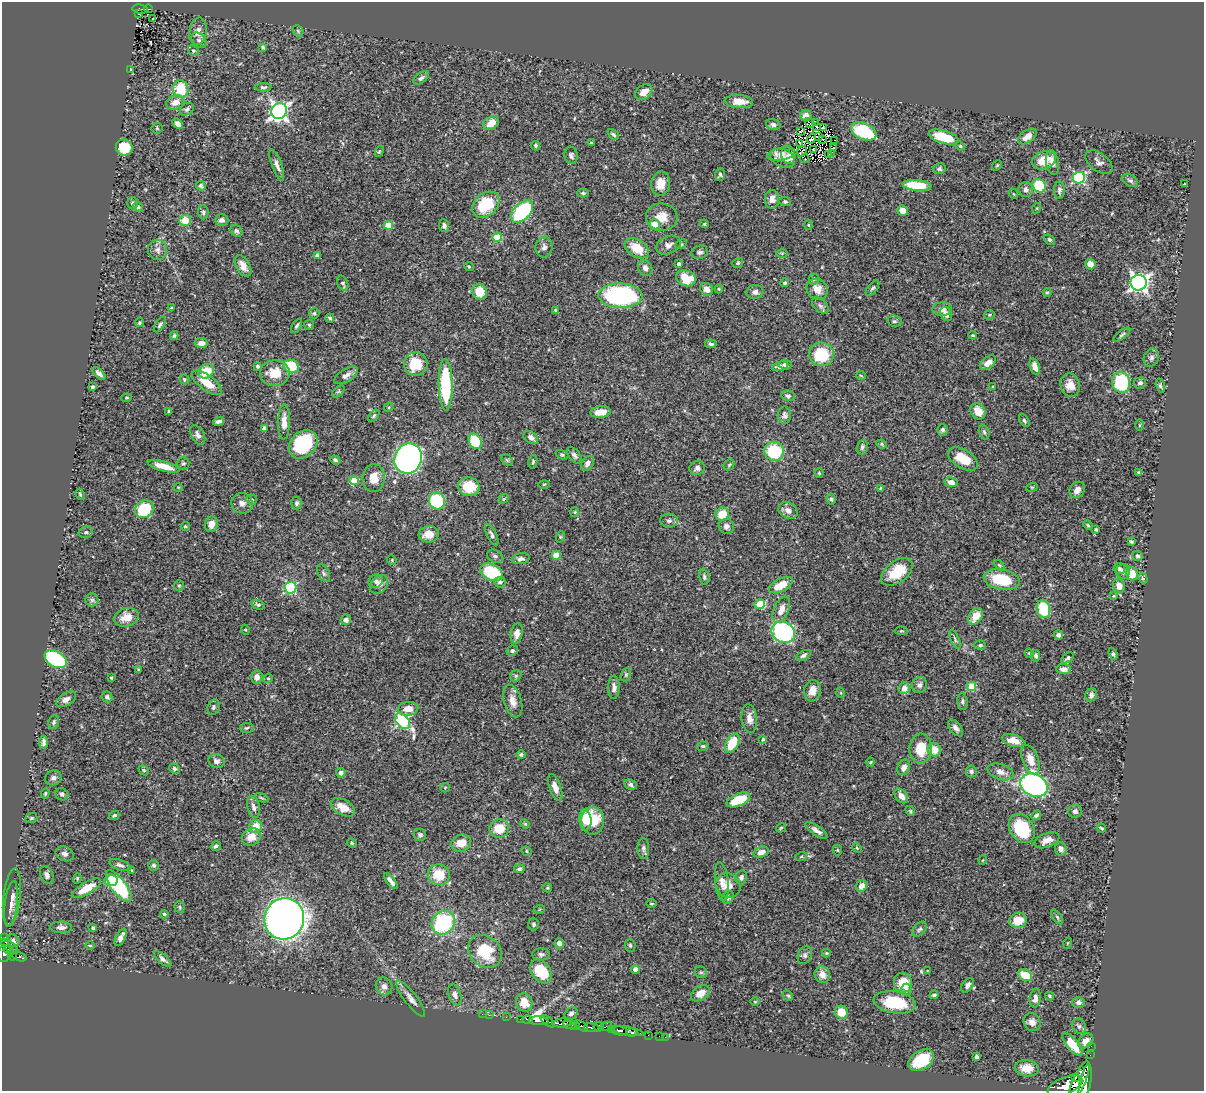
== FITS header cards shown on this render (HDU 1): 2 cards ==
NAXIS1  =                 1202
NAXIS2  =                 1089

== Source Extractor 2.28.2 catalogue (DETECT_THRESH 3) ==
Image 1202 x 1089 px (HDU 1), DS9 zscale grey, 1 PNG px = 1 image px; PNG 1206 x 1093 px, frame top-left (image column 1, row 1089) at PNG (2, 2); each listed source drawn as its Kron ellipse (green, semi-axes under 4 px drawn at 4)
Background 0.716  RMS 0.019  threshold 0.0557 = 3 sigma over >= 5 px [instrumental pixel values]
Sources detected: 461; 2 with non-positive FLUX_AUTO (blend fragments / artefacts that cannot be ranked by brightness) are neither listed nor drawn; the other 459 listed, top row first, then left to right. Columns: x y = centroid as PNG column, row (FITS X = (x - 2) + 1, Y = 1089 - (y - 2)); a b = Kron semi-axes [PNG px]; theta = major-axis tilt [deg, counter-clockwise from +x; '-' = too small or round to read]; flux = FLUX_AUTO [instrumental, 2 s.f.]
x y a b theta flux
140 9 8 4 -7 76
148 9 4 2 - 24
139 14 3 2 - 9.7
152 19 3 2 - 1.6
198 31 14 8 80 8
298 31 6 5 - 1.9
199 40 9 6 -44 4
263 47 4 4 - 1.8
193 51 6 5 - 2
131 69 3 2 - 0.96
421 78 9 5 35 3.4
263 87 8 4 -1 2.5
181 89 9 7 -75 39
644 92 9 7 38 13
739 101 14 6 -3 14
175 102 9 7 21 11
187 109 7 5 33 3.1
279 111 8 7 - 480
806 116 6 5 - 6
815 122 2 2 - 300
491 123 9 6 34 14
810 123 5 2 - 2.6
178 124 6 4 -42 6
773 124 7 5 -15 3.6
816 126 4 2 - 1.3
157 128 5 5 - 1.5
823 128 3 2 - 0.84
801 131 4 2 - 0.45
864 131 13 8 -25 89
613 134 6 4 -40 2.2
1027 136 10 6 35 10
818 137 3 2 - 0.68
944 137 15 6 -17 42
811 139 5 3 - 0.2
823 140 3 2 - 1.2
834 140 3 2 - 5
591 143 3 2 - 1.3
800 143 3 2 - 0.6
536 146 5 4 - 2
960 146 5 4 - 1.4
124 147 8 8 - 40
834 148 3 2 - 2.7
814 149 3 3 - 0.66
379 151 6 3 68 1.2
802 151 6 2 52 0.5
831 153 2 2 - 1
781 154 14 6 10 9.6
571 155 9 6 -80 3.4
788 155 9 7 -79 6.7
828 155 3 2 - 1.3
783 158 13 9 -24 8.8
805 159 5 2 - 1.9
1044 160 12 8 20 23
1099 162 16 9 -36 6.2
1052 163 12 6 -80 8.9
277 165 16 5 -70 6
997 165 5 3 - 1.5
939 169 6 5 - 2.9
720 175 6 5 - 2.4
1079 178 6 6 - 160
1130 180 8 5 -31 3.3
661 184 12 9 83 15
1184 184 3 2 - 0.86
917 185 14 5 -5 38
201 186 5 4 - 2.5
1039 186 7 6 - 55
1026 189 7 7 - 4.7
1059 190 8 5 -89 3.4
583 193 6 4 -2 2
1014 194 5 3 - 1.1
772 199 9 7 89 8.4
785 202 5 4 - 2.2
133 203 5 5 - 2.9
486 205 15 11 40 51
138 207 5 4 - 2.4
1037 208 5 3 - 1.2
903 210 5 5 - 11
522 211 13 8 45 130
203 212 7 5 -88 2.7
662 217 16 13 -10 17
185 220 6 5 - 19
222 220 6 5 - 4.4
654 224 5 5 - 24
704 224 4 4 - 1.3
388 225 4 4 - 25
808 225 5 3 - 1.2
444 226 6 5 - 3.5
236 231 6 5 - 3.3
497 237 5 4 - 43
1049 240 6 4 -39 2.1
681 244 6 4 27 1.8
668 245 13 8 23 6
544 247 10 8 82 4.8
637 248 13 8 -32 27
158 250 10 9 - 7.1
700 252 8 6 14 3.8
782 253 6 4 0 1.5
317 255 4 4 - 3
738 263 6 5 - 1.8
679 264 4 3 - 2.4
1090 264 5 5 - 9.4
243 266 12 6 -60 10
469 267 5 3 - 1.1
645 268 8 7 - 6.4
686 278 10 7 -21 34
814 279 5 5 - 2.3
343 283 8 5 -64 3.1
785 283 4 4 - 1.6
1139 283 8 8 - 530
873 288 9 4 52 2.5
707 289 7 5 -41 8.1
719 289 4 4 - 1.3
817 289 11 10 - 14
480 292 8 7 - 21
755 292 9 7 11 5.1
1047 292 4 4 - 1.4
620 296 22 12 -2 200
820 306 10 6 -44 3.7
171 308 3 3 - 1.4
942 309 10 6 1 5.3
555 310 4 4 - 1.3
314 313 5 5 - 2.1
946 314 7 5 -61 6.7
989 315 5 4 - 1.5
330 318 4 4 - 2
894 321 7 5 -11 2.6
139 323 4 4 - 1.7
160 325 8 4 58 2.8
309 325 5 5 - 2
297 326 8 4 59 2.2
973 335 4 3 - 1.4
1122 335 10 4 38 2.5
174 336 4 3 - 1.7
201 343 6 5 - 6.8
711 344 6 4 -6 3
821 354 12 12 - 51
1151 358 9 7 67 4.2
988 363 9 5 40 9.9
416 364 12 11 - 32
785 365 6 5 - 3.6
258 366 3 3 - 2.2
291 366 8 6 -20 39
780 366 8 4 13 3.3
1035 367 8 5 -70 10
206 371 8 7 - 24
99 373 8 4 -42 4.6
275 373 15 13 1 23
346 375 13 6 32 6
861 376 5 3 - 0.92
184 379 5 4 - 1.5
1121 382 10 9 - 96
207 383 18 7 -36 29
1140 383 6 5 - 3.8
446 385 26 7 -89 100
1070 385 12 9 -75 12
1160 386 7 4 -76 2.9
93 387 4 3 - 2.3
993 387 4 4 - 1.2
338 391 7 4 44 1.9
788 396 7 5 -9 2.6
127 398 5 3 - 1.3
389 407 5 4 - 1.3
169 411 4 3 - 2.1
978 411 9 7 -57 18
600 412 10 5 6 20
784 415 9 6 -89 3.7
374 416 7 4 53 2
218 421 6 3 16 3.1
1024 421 7 4 -58 2.3
284 422 17 6 89 11
1139 425 6 4 90 1.3
264 429 4 4 - 7
942 430 6 5 - 3.8
984 432 8 5 -69 2.5
198 435 11 6 -62 5.2
531 437 8 5 -37 5.6
475 441 8 6 -59 51
303 444 16 12 44 87
882 444 5 4 - 1.8
862 447 7 5 73 2.7
774 451 10 9 - 59
562 455 7 4 -21 1.7
574 455 10 5 -50 3.9
408 459 15 13 62 480
963 459 16 9 -31 26
335 460 5 4 - 2.5
507 460 6 5 - 1.8
533 462 7 4 78 2
587 463 8 5 52 5.8
183 464 6 6 - 2.5
729 465 6 5 - 2
163 466 16 5 -15 18
697 468 8 7 - 4.2
819 473 4 4 - 1.2
1139 473 4 3 - 2.2
374 478 14 11 88 16
354 481 4 4 - 35
951 482 7 5 -12 8.8
544 484 5 3 - 1.3
178 487 4 3 - 0.89
469 487 11 9 -12 27
1032 487 6 3 17 1.4
880 488 3 2 - 0.88
1077 490 9 7 52 7.5
80 494 6 4 -63 1.8
252 499 5 5 - 1.8
504 499 5 4 - 1.4
831 499 5 4 - 2.3
437 501 9 7 -67 85
242 503 11 10 - 6.7
297 503 6 5 - 2.3
144 509 10 8 35 63
788 510 10 8 -31 7.5
575 512 5 4 - 1.3
722 514 7 6 - 22
669 521 8 7 - 4.1
211 524 8 6 70 9.3
1088 525 5 4 - 1.7
185 526 4 4 - 1.5
726 526 8 7 - 4.8
1096 530 4 3 - 1.7
86 532 7 5 15 2.4
429 534 10 8 8 16
492 535 12 5 -63 4
560 537 6 3 72 1.2
1131 541 4 3 - 1.7
556 555 4 4 - 25
495 556 8 6 -27 3.4
1137 556 5 5 - 2.3
521 559 9 5 9 4.5
392 560 5 4 - 1.3
999 565 6 4 -44 1.6
1119 569 5 5 - 2.4
1123 571 7 7 - 6.1
491 572 12 8 -26 70
897 572 18 10 38 38
324 573 9 5 -64 3
1132 574 7 5 -74 17
704 577 8 5 -77 2.8
1143 578 5 4 - 1.8
1002 580 18 10 -11 47
376 581 7 6 - 3.1
500 582 6 5 - 3.8
379 584 10 8 50 7.9
179 585 5 4 - 1.6
781 585 13 6 27 23
1119 586 7 5 -69 10
291 588 6 5 - 120
1113 596 4 3 - 1.1
92 600 6 6 - 2.9
760 604 5 5 - 50
258 605 7 4 -17 2.2
1043 609 9 6 -77 56
781 610 14 7 66 12
976 616 9 6 55 18
126 617 12 9 15 15
346 620 5 5 - 5.5
245 630 5 4 - 1.3
901 631 7 3 -5 1.3
783 632 12 10 -32 200
517 633 10 6 81 8.1
1059 635 4 4 - 3.1
955 639 10 3 -67 2.1
980 645 6 5 - 2.1
512 651 6 5 - 2.7
1029 653 5 3 - 1.2
1113 654 6 4 -71 2.2
803 655 8 4 29 3.3
1036 656 6 4 85 2.4
1068 658 7 4 35 2.2
56 659 12 7 -30 120
138 669 4 3 - 1
1064 669 7 5 -5 6.7
626 675 7 5 70 2.1
516 676 6 5 - 2
257 677 6 5 - 5.7
111 678 3 3 - 1.2
268 678 5 4 - 1.5
919 685 8 7 - 4.2
971 686 4 4 - 44
614 687 12 5 89 5.7
904 688 6 5 - 9
812 691 11 8 81 11
841 693 5 3 - 1
1091 695 7 5 66 4.1
107 697 6 5 - 2.9
66 699 11 6 31 6
513 701 17 9 -74 12
962 701 9 5 -86 2.9
213 707 8 6 69 2.7
408 709 10 7 5 12
749 719 14 7 -84 9.3
403 721 9 6 -49 170
54 722 7 5 79 2.4
247 728 7 5 5 2
956 728 10 5 -50 5.1
763 739 4 4 - 1.4
1014 741 12 6 -16 14
43 742 6 4 87 3.4
732 743 10 6 62 41
703 746 6 4 10 2
921 748 15 11 86 28
934 750 7 6 - 16
521 755 4 4 - 2.1
1030 760 15 8 -70 13
216 761 8 7 - 4.9
870 762 4 4 - 1.3
904 767 8 6 65 7.3
174 769 5 5 - 2.9
144 770 5 4 - 1.7
971 771 6 5 - 3.5
1000 772 13 7 -19 8.2
341 773 5 4 - 4
53 778 8 7 - 4.2
630 785 6 5 - 3.8
1034 785 14 11 -26 340
555 787 14 5 -70 9.9
445 788 5 4 - 1.3
45 793 5 4 - 1.5
62 794 7 6 - 3.6
901 796 8 5 -53 9.3
261 798 7 4 -21 1.7
738 800 12 6 23 34
254 807 11 6 -74 5.7
343 807 13 7 -28 13
910 811 5 4 - 1.7
1075 811 7 6 - 4
114 815 5 4 - 1.8
1036 815 5 4 - 2.8
31 818 6 4 20 1.9
585 820 10 6 -85 19
592 821 14 11 -90 37
525 824 5 4 - 1.6
256 826 6 6 - 16
499 828 10 9 - 26
781 828 5 4 - 1.4
1022 828 15 11 -57 58
1101 828 5 3 - 1.5
816 830 13 4 -34 6
420 835 6 6 - 2.9
251 837 10 8 33 16
1047 840 13 7 21 8.9
352 843 5 4 - 1.7
461 843 10 8 24 15
216 846 5 4 - 2.8
643 848 10 6 -88 3.4
857 848 5 4 - 1.4
1061 849 6 6 - 4.2
837 850 5 5 - 1.6
527 851 5 4 - 1.7
761 852 8 5 18 8.4
65 854 9 7 -24 5.4
801 857 6 4 19 1.6
983 860 5 3 - 0.89
120 865 11 5 -20 4.2
154 865 5 5 - 2.6
519 869 5 4 - 2.7
132 870 3 3 - 1.1
47 875 9 6 -67 5
439 875 11 10 - 31
741 877 7 6 - 4.1
77 878 5 4 - 1.4
111 880 6 6 - 18
391 881 10 3 -52 4.7
722 882 19 6 -84 8.2
728 885 13 11 -40 12
119 886 19 7 -54 110
862 886 6 5 - 9.4
86 888 16 6 30 26
547 888 5 4 - 1.4
12 897 28 8 83 12
728 897 7 5 61 3.6
11 904 23 6 83 9.4
651 904 5 2 - 1
180 907 6 5 - 2.1
539 910 6 3 20 1.3
164 914 4 4 - 1.4
1057 917 8 4 -55 2
284 919 21 19 64 1100
1018 920 9 7 14 20
443 923 12 11 - 120
534 924 6 5 - 2.4
61 927 11 6 -2 6
93 928 4 3 - 1.7
920 929 9 5 48 3.2
5 937 4 3 - 9.8
121 937 9 4 63 6.6
13 941 7 5 -50 3.8
559 943 5 4 - 7.4
1068 943 5 3 - 1.1
90 945 5 3 - 1.1
630 945 7 5 -87 2.5
9 946 10 5 -37 230
8 950 4 3 - 150
485 951 18 15 -42 53
4 953 8 7 - 240
826 953 4 3 - 1.3
541 954 9 6 -2 3.3
805 955 9 7 64 4
12 956 4 3 - 30
19 957 7 3 -14 83
163 959 11 4 -41 4.4
635 969 4 4 - 9.2
541 971 13 9 -53 48
928 971 3 3 - 1
701 972 6 5 - 2
822 975 8 7 - 12
1025 975 7 5 -27 28
903 983 10 9 - 29
967 985 8 5 56 4.7
384 986 9 8 - 5.8
906 990 6 5 - 3.8
700 993 10 7 33 14
455 995 11 6 -71 5.8
788 995 6 4 -48 1.9
934 995 4 3 - 2.7
1049 996 4 3 - 1.6
1035 998 9 5 82 6.2
411 999 22 6 -53 8.1
755 1002 5 3 - 1
895 1002 21 11 -9 59
1078 1002 6 5 - 4.2
524 1003 9 8 - 18
841 1012 6 6 - 23
482 1014 2 2 - 2.6
571 1014 7 5 39 4.2
489 1015 2 2 - 5.2
506 1017 2 2 - 5.7
520 1019 2 2 - 29
528 1020 5 3 - 87
539 1021 10 4 -3 430
548 1021 8 4 -37 280
1032 1022 9 8 - 7.6
562 1023 9 4 4 710
570 1025 7 3 -12 71
575 1025 4 3 - 83
582 1026 7 4 -37 160
606 1026 6 3 24 100
1079 1026 8 6 -55 3.8
592 1027 7 4 -3 220
599 1027 5 4 - 100
612 1029 3 2 - 41
618 1030 9 4 -12 330
627 1031 16 4 -9 370
632 1032 5 3 - 180
648 1035 2 2 - 8.1
659 1036 2 2 - 6.8
665 1037 2 2 - 6.8
1086 1041 8 6 41 9.2
1072 1044 14 6 -50 21
1091 1046 2 2 - 4.7
1090 1055 2 2 - 4.5
977 1057 4 3 - 3.2
921 1060 14 9 33 44
1027 1068 12 8 -5 14
1075 1077 4 3 - 150
1079 1082 22 6 66 1900
1085 1083 19 5 79 1800
1065 1086 18 8 23 1600
At the frame edge (FLAGS 8, measured only in part): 1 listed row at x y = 1079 1082
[2 non-positive-flux detections neither listed nor drawn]